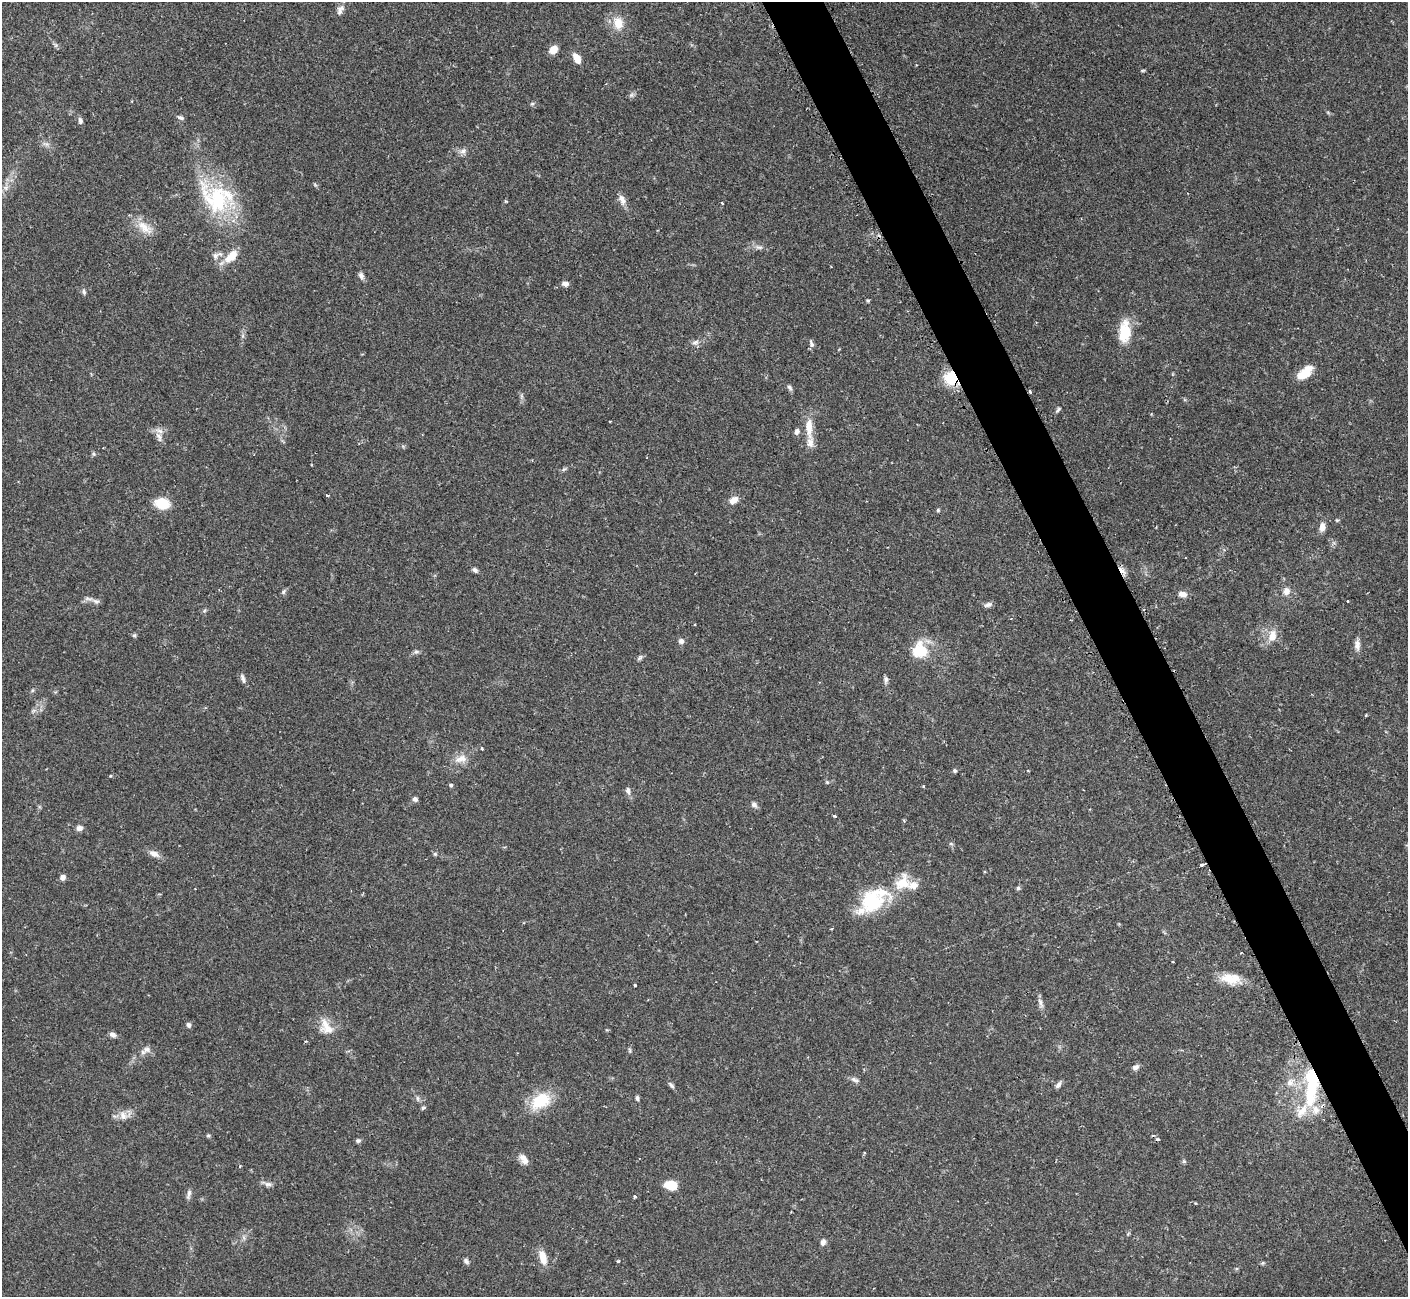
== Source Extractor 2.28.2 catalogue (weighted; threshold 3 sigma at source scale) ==
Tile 6 of 4 x 4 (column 2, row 2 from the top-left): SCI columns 1424-2829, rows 2761-4055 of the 5652 x 5640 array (HDU 1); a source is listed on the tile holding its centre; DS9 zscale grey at full resolution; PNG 1410 x 1299 px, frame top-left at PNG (2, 2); no overlay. Shown black and unused: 4% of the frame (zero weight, under 2 of 3 exposures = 2% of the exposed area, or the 3 px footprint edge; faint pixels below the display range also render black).
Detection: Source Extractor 2.28.2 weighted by HDU 2 'WHT'; one run over the whole footprint, this tile lists its part. Background 0.135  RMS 0.005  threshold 0.0227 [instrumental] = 3 sigma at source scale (4.5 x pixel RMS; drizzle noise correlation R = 1.50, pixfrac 1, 0.05/0.05 arcsec/px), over >= 5 px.
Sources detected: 123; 2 cosmic-ray / hot-pixel residue — not listed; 5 inside a brighter listed object's ellipse — not listed separately; the other 116 listed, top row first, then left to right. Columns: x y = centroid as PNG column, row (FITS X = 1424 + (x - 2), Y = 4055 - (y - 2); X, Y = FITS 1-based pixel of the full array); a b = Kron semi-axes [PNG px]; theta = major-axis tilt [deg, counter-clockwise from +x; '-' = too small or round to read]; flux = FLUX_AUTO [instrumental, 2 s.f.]
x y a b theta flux
340 10 16 8 61 2.8
618 23 15 12 -74 7.8
553 50 8 7 - 5.9
577 58 10 6 -62 6
916 65 2 2 - 0.32
1143 71 7 3 9 0.6
631 95 6 6 - 1.2
532 104 6 5 - 0.79
181 117 8 5 -21 1.3
80 121 8 5 -79 1.5
47 144 7 4 18 1.2
463 151 9 8 - 2.1
6 187 8 7 - 1.8
217 198 50 36 -31 46
622 200 15 8 -69 3.3
722 203 3 2 - 0.42
144 228 27 12 -41 7.6
759 247 12 5 -11 1.9
216 255 16 7 23 2.8
231 256 18 10 43 8.1
831 266 2 2 - 0.44
361 276 9 6 -58 1.8
565 284 7 5 -11 2.2
84 292 9 5 -76 1.1
868 300 4 4 - 0.81
1125 332 26 15 -90 13
695 342 9 5 14 1.7
812 344 9 5 -68 1.7
1305 373 19 10 41 9.1
951 378 16 14 -63 17
789 387 8 6 -47 1.3
1030 392 3 3 - 0.97
1058 409 9 4 43 0.96
809 427 28 9 -88 8.5
797 431 8 6 67 1.8
159 437 17 6 -66 3
94 454 6 5 - 0.79
564 469 7 4 18 0.85
327 495 3 3 - 0.88
734 500 11 8 34 4
162 504 13 10 -12 14
938 510 5 5 - 0.65
1337 520 5 4 - 0.61
1322 527 10 7 87 3.3
475 570 7 5 -31 1.5
1286 591 8 8 - 3.4
283 592 8 5 53 1
1182 594 10 7 -9 3
96 601 13 5 -19 1.9
1348 601 3 2 - 0.73
988 605 11 6 15 1.7
134 635 6 5 - 0.78
1272 636 14 9 77 5.9
681 641 7 7 - 1.6
1357 645 15 7 88 2.7
920 650 20 19 - 15
416 652 8 5 8 1.1
640 658 9 5 46 1.1
243 678 13 5 -71 1.7
886 679 10 5 -90 1.4
32 690 6 4 88 0.66
1366 715 4 3 - 0.51
482 748 3 3 - 1
461 759 18 10 11 5.2
955 771 5 4 - 0.97
827 782 5 4 - 0.63
451 785 4 4 - 1
923 786 3 3 - 0.6
628 791 10 6 -71 1.9
415 799 6 5 - 1.5
754 805 9 6 -39 1.6
834 816 3 3 - 0.61
79 828 8 6 15 2.2
951 844 6 4 -19 0.67
154 854 14 8 -23 3.3
435 854 5 5 - 0.77
1202 865 3 3 - 1.5
63 877 6 6 - 2.1
902 883 23 17 56 12
1018 888 5 5 - 1
872 902 34 25 13 29
1231 979 25 13 -8 9.7
635 985 3 3 - 0.85
1040 1003 16 5 -70 2.3
189 1025 6 5 - 1.4
326 1026 23 12 -84 7.3
113 1035 8 6 -23 1.8
306 1041 4 3 - 0.47
147 1049 10 8 -2 2.5
630 1051 8 3 -72 0.67
1135 1067 8 6 28 1.9
854 1080 12 5 -26 1.7
1290 1082 11 9 34 3.8
671 1085 9 5 -49 1.3
1058 1085 9 6 57 1.7
1311 1086 50 14 86 36
418 1098 8 4 -81 1
637 1098 6 4 -81 1.1
541 1101 26 17 31 17
423 1108 6 5 - 0.72
123 1116 14 9 -62 3.7
208 1135 5 4 - 0.72
358 1141 7 5 3 1.1
865 1153 3 3 - 0.5
524 1159 15 8 -54 3.4
1184 1161 5 5 - 0.71
240 1166 4 3 - 0.39
268 1184 10 7 4 1.9
670 1185 11 8 -10 11
189 1194 13 5 80 1.7
635 1197 3 3 - 0.8
823 1242 8 6 69 1.8
543 1257 16 8 -76 6.8
466 1261 8 5 -51 1.3
618 1261 3 3 - 0.69
1263 1263 6 4 45 0.66
Overlapping masked pixels (flux is a lower limit): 3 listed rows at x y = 951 378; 1030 392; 1311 1086